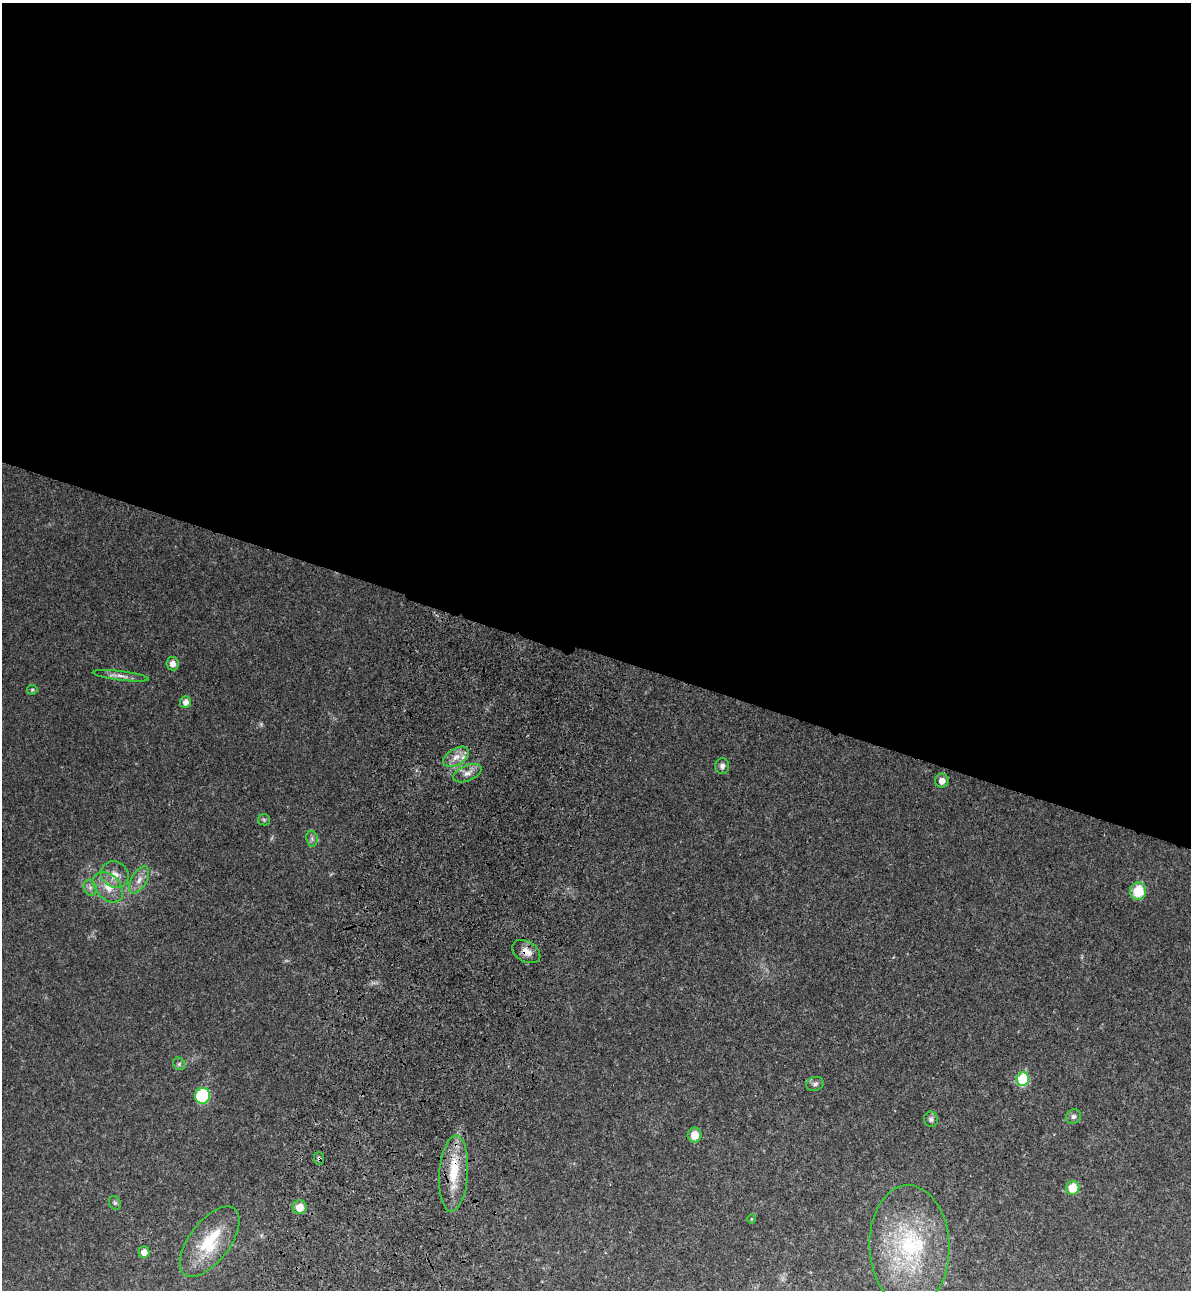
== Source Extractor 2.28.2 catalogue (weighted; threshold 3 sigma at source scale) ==
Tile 3 of 4 x 4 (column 3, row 1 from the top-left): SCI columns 2623-3811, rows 3910-5197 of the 5367 x 5240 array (HDU 1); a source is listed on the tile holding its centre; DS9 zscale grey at full resolution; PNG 1193 x 1292 px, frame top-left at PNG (2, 3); each listed source drawn as its Kron ellipse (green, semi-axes under 4 px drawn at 4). Shown black and unused: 51% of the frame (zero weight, under 3 of 4 exposures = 6% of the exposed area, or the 3 px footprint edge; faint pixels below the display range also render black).
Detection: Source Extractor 2.28.2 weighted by HDU 2 'WHT'; one run over the whole footprint, this tile lists its part. Background 0.0282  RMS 0.004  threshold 0.0179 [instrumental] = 3 sigma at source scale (4.5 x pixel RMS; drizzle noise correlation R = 1.50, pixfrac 1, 0.05/0.05 arcsec/px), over >= 5 px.
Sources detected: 34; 2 inside a brighter listed object's ellipse — not listed separately; the other 32 listed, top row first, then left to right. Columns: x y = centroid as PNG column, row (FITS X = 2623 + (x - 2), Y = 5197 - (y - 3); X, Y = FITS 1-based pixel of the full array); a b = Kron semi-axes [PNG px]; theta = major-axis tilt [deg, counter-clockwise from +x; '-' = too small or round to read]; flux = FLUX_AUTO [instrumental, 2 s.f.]
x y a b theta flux
172 664 7 6 - 2.6
121 676 28 4 -7 2.7
32 690 5 5 - 0.5
185 702 6 5 - 2.5
456 757 14 8 32 3.6
722 766 8 7 - 1.6
467 773 15 7 23 2.9
942 781 7 6 - 2.7
264 820 6 5 - 0.7
312 839 8 5 -79 1.1
115 875 14 12 -37 4.5
139 880 15 7 61 3.1
108 887 17 12 -47 6
90 888 8 6 -71 1.4
1138 891 9 8 - 11
526 952 15 10 -30 3.7
179 1064 7 5 -46 0.84
1023 1079 7 6 - 26
815 1084 9 7 19 1.2
202 1096 8 7 - 27
1073 1116 7 7 - 1.2
931 1119 7 7 - 1.2
695 1135 7 7 - 4.6
319 1158 6 5 - 0.73
454 1174 38 14 86 15
1073 1188 7 6 - 9.1
115 1203 7 5 -62 0.81
300 1207 7 7 - 5
751 1219 5 3 - 0.36
210 1242 41 20 53 19
909 1246 61 40 -88 49
144 1252 6 5 - 2.9
Overlapping masked pixels (flux is a lower limit): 3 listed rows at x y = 526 952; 319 1158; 454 1174